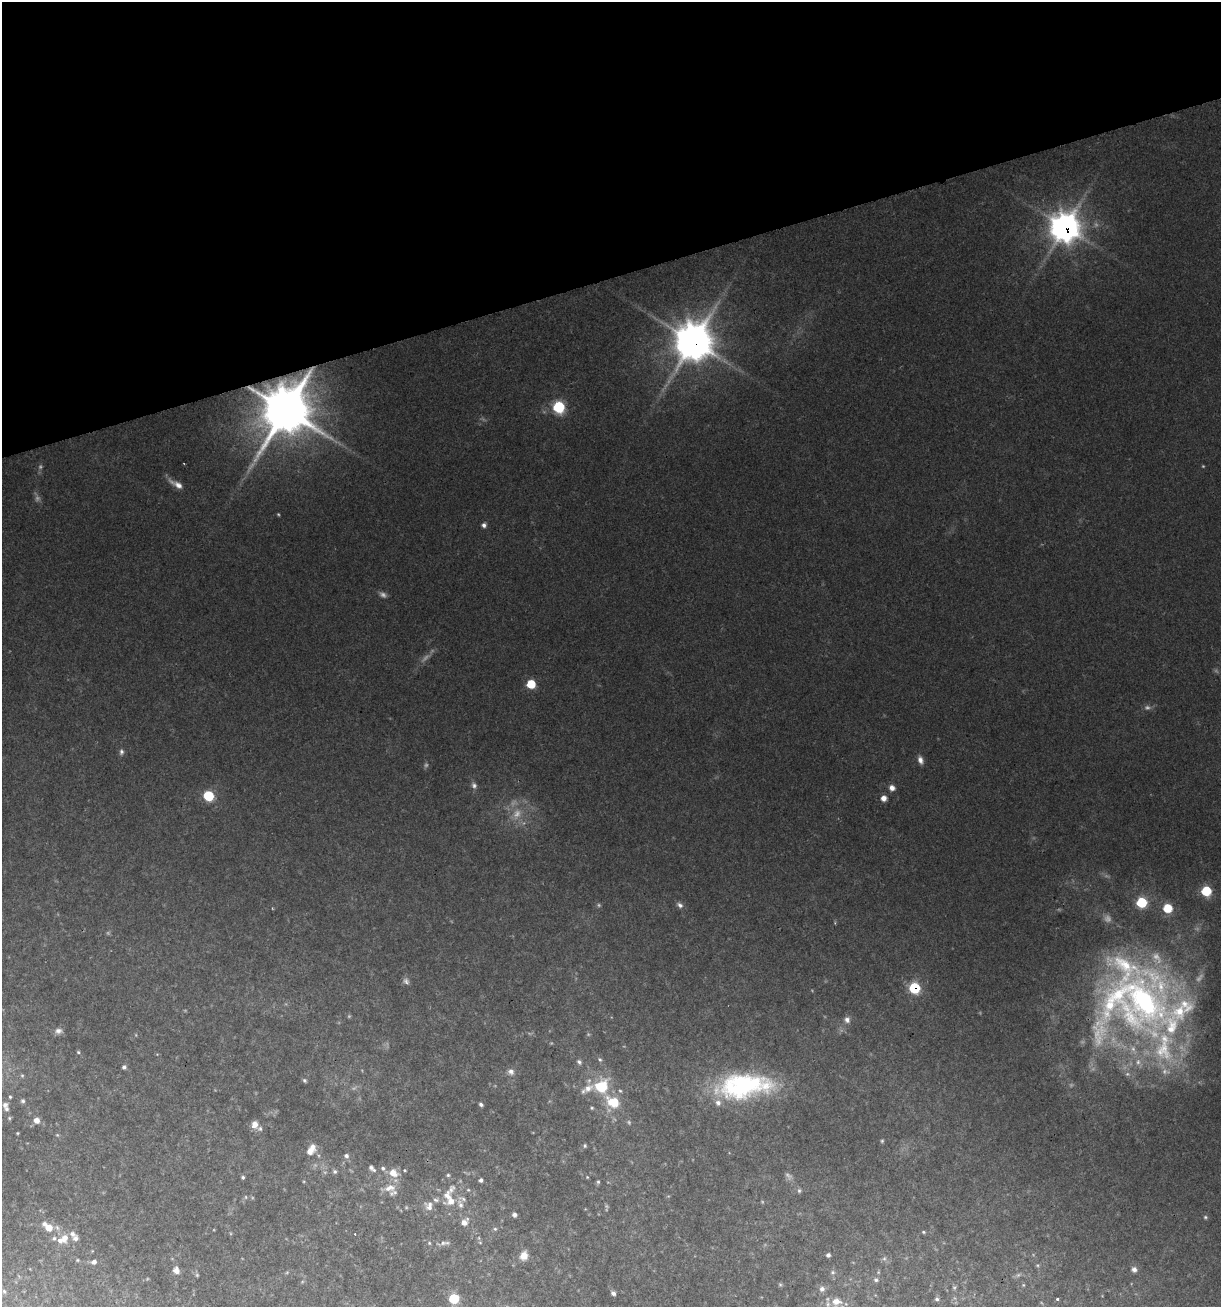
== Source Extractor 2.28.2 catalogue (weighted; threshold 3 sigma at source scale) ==
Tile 3 of 4 x 4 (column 3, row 1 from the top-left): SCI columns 2489-3707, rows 3915-5219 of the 5026 x 5219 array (HDU 1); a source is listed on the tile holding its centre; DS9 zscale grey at full resolution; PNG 1223 x 1309 px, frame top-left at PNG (2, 2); no overlay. Shown black and unused: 21% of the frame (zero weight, under 2 of 3 exposures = <1% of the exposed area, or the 3 px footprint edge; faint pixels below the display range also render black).
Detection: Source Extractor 2.28.2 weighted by HDU 2 'WHT'; one run over the whole footprint, this tile lists its part. Background 0.0877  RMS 0.0078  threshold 0.0349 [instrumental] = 3 sigma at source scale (4.5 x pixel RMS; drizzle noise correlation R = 1.50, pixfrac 1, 0.0396/0.0396 arcsec/px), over >= 5 px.
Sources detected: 142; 28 too faint to see at this stretch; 1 cosmic-ray / hot-pixel residue — not listed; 20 inside a brighter listed object's ellipse — not listed separately; the other 93 listed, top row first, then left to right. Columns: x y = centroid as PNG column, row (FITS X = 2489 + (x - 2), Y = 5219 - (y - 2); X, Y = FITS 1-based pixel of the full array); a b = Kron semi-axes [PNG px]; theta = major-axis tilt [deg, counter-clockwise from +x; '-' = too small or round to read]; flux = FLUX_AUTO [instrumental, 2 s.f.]
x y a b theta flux
1064 227 11 11 - 1100
693 342 12 11 - 2500
559 407 7 7 - 71
286 410 15 13 70 5200
177 484 21 7 -29 6.8
484 525 5 5 - 2.9
531 684 6 6 - 25
121 752 9 6 -88 2.5
920 760 10 6 -69 4.1
474 785 9 7 -66 2.7
892 788 6 5 - 5.4
208 796 6 6 - 48
884 798 5 5 - 6
1206 891 6 6 - 42
1141 902 6 6 - 57
680 905 9 6 -39 2.8
1167 908 7 7 - 22
914 988 7 7 - 54
1144 1001 91 69 -76 350
847 1020 9 8 - 3.5
58 1031 10 7 7 3.6
78 1052 5 4 - 1
600 1059 7 5 -48 1.7
579 1062 7 6 - 2.3
124 1067 6 6 - 2
511 1072 9 8 - 3.7
22 1075 6 4 0 0.96
304 1080 6 5 - 1.4
601 1086 18 16 41 31
744 1086 59 25 6 120
620 1091 5 4 - 1
10 1097 4 3 - 0.98
23 1101 5 5 - 1.4
613 1102 17 12 -28 21
481 1104 5 4 - 1.9
5 1105 9 7 52 3.1
592 1108 5 4 - 1.1
9 1118 5 5 - 1
36 1120 5 5 - 7
254 1125 8 5 63 9.4
260 1128 7 7 - 2.1
17 1133 3 3 - 0.68
882 1141 5 5 - 1.1
585 1146 5 4 - 1.1
311 1150 14 8 57 8
346 1156 6 5 - 2.1
372 1168 10 5 -43 2.9
383 1168 7 6 - 2.2
405 1170 4 3 - 0.87
335 1172 6 5 - 1.6
393 1173 11 8 -24 10
448 1175 5 5 - 1.2
243 1177 4 4 - 1.3
587 1177 4 3 - 0.65
481 1180 4 4 - 2.3
598 1182 5 5 - 1.2
390 1188 19 11 5 9.9
451 1190 18 9 53 7.4
799 1191 7 5 90 1.5
246 1197 5 5 - 1.1
451 1201 16 10 15 10
430 1204 14 6 -12 3.8
514 1215 4 4 - 3
1205 1217 6 5 - 1.2
464 1222 9 6 53 5.7
49 1228 6 6 - 12
495 1229 5 5 - 1.2
923 1232 5 4 - 0.96
54 1238 6 6 - 2.1
65 1238 12 8 -87 7.2
76 1238 8 8 - 3.3
479 1238 6 3 -72 1.1
429 1243 5 4 - 1
443 1243 10 6 14 2.8
828 1255 5 4 - 2
524 1256 9 8 - 8.9
77 1260 4 4 - 0.83
94 1262 6 5 - 3.2
1134 1269 7 6 - 3.1
176 1270 6 5 - 6.7
287 1272 6 4 20 0.91
833 1272 7 6 - 1.9
876 1280 7 6 - 2.1
780 1285 5 5 - 1.1
1023 1285 5 4 - 0.85
954 1288 6 5 - 1.2
822 1289 7 7 - 3.7
4 1291 5 4 - 1
613 1293 6 5 - 2.6
454 1298 6 6 - 47
937 1299 6 5 - 1.9
1057 1299 3 3 - 3.3
836 1302 13 10 0 9.6
Overlapping masked pixels (flux is a lower limit): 4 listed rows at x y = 1064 227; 693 342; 286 410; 914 988
Isophote crosses this tile's border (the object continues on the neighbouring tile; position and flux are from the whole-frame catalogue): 1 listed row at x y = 1144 1001